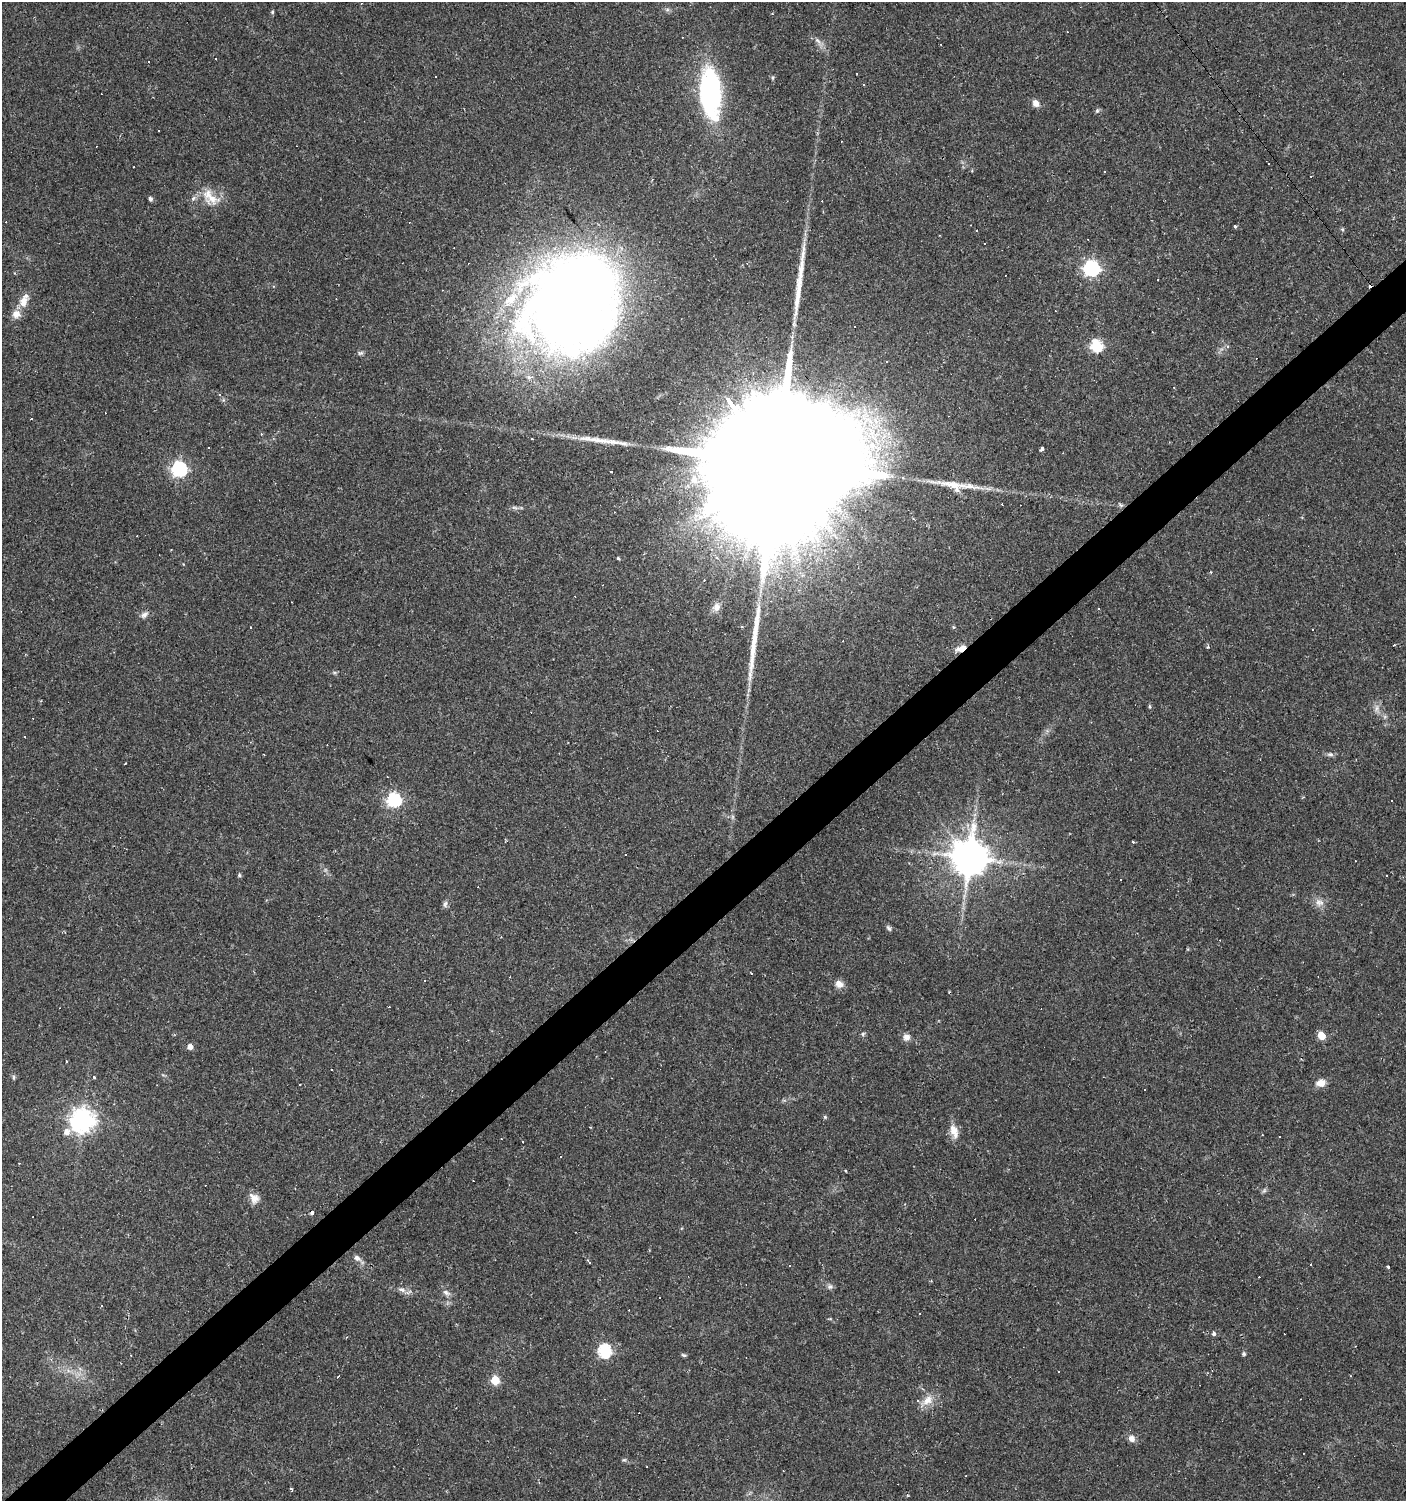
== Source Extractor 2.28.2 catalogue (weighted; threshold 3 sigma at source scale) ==
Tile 7 of 4 x 4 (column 3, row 2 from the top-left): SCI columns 2944-4347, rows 2999-4497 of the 5951 x 5996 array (HDU 1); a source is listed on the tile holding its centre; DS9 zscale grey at full resolution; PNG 1408 x 1503 px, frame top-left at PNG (2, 2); no overlay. Shown black and unused: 3% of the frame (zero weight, under 2 of 3 exposures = <1% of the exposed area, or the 3 px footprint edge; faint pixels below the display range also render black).
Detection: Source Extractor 2.28.2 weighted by HDU 2 'WHT'; one run over the whole footprint, this tile lists its part. Background 0.0314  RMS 0.0036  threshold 0.0161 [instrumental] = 3 sigma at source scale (4.5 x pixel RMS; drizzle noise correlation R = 1.50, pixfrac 1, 0.0396/0.0396 arcsec/px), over >= 5 px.
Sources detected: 194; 2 inside a brighter object's white glare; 85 cosmic-ray / hot-pixel residue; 2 long thin detections or spike segments (spike, bleed or trail) — not listed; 4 inside a brighter listed object's ellipse — not listed separately; the other 101 listed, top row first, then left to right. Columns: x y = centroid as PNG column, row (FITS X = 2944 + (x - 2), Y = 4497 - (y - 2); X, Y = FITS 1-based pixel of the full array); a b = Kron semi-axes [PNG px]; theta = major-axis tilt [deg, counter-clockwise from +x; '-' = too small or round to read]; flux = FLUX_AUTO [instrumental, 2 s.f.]
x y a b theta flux
361 3 3 3 - 0.35
667 9 7 4 0 0.73
272 12 6 4 77 0.54
818 41 13 5 -49 1.6
857 73 2 2 - 0.28
435 77 3 2 - 0.62
773 78 5 3 - 0.47
710 92 45 20 -88 60
1036 103 9 7 -54 2.3
1097 111 7 5 64 0.63
133 167 3 2 - 0.27
1105 172 3 3 - 1.2
150 199 4 4 - 1.1
212 199 25 17 -10 7.9
970 225 2 2 - 0.3
1235 226 3 3 - 1.1
1342 229 5 5 - 0.48
939 235 2 2 - 0.26
1091 268 7 6 - 96
273 286 4 4 - 0.42
24 300 20 10 71 4.5
560 315 105 71 -52 340
854 326 3 3 - 1.3
1096 346 6 6 - 40
1227 347 4 4 - 1.1
360 353 8 5 15 0.79
886 362 3 2 - 0.45
1174 387 3 2 - 0.55
868 420 46 12 -48 18
602 440 39 8 -8 6.8
208 447 3 2 - 0.38
1042 449 3 3 - 12
769 453 102 29 -53 53000
179 469 6 6 - 94
611 471 3 3 - 0.92
952 485 60 11 -12 9.9
514 507 10 4 -2 0.93
618 558 4 3 - 0.53
716 607 11 9 78 2.4
1098 608 3 3 - 0.69
144 615 10 7 38 1.6
757 616 43 8 82 8.8
250 627 2 2 - 0.37
1312 629 3 3 - 0.66
1394 645 3 3 - 0.59
1208 647 4 4 - 0.71
961 648 14 7 19 3.4
334 672 6 4 -18 0.53
1150 706 6 4 -89 0.52
1376 708 12 7 76 1.8
24 737 3 3 - 2.7
264 754 3 2 - 0.26
1330 754 8 6 -7 1
394 800 6 6 - 65
733 817 7 4 90 0.66
625 854 3 3 - 0.42
969 858 11 10 - 1100
239 875 5 4 - 0.67
1387 875 3 2 - 0.38
1319 902 12 10 -8 2.6
445 904 10 5 72 1
889 928 8 6 -41 0.88
751 973 4 3 - 1.1
839 984 11 8 -37 2.6
863 1034 6 5 - 0.63
1321 1036 5 5 - 8.7
906 1037 9 8 - 2.2
190 1047 5 5 - 2.8
67 1061 3 2 - 0.39
332 1069 3 2 - 0.52
13 1077 7 3 -72 0.5
94 1077 3 3 - 0.6
1321 1083 11 8 11 3
300 1084 2 2 - 0.23
1144 1089 3 3 - 0.75
825 1117 5 5 - 0.49
82 1120 9 8 - 330
954 1131 20 10 -72 3.9
501 1139 3 2 - 0.53
1264 1191 8 5 63 0.73
254 1198 14 10 -52 3
312 1212 4 3 - 2
357 1258 10 7 -35 1.8
589 1262 6 3 -58 0.77
1310 1264 3 3 - 0.9
1388 1267 3 3 - 1.1
830 1286 8 7 - 1.1
402 1290 11 6 -21 1.7
446 1292 12 6 -28 1.5
101 1306 3 3 - 0.65
919 1313 3 3 - 0.35
1214 1334 5 5 - 0.83
604 1351 6 6 - 53
1244 1354 5 5 - 0.73
684 1355 7 4 -16 0.57
1059 1372 3 3 - 0.66
338 1376 4 2 - 0.63
495 1380 5 5 - 15
927 1401 20 11 40 4.4
1132 1438 8 8 - 2.1
624 1460 6 3 18 0.47
Overlapping masked pixels (flux is a lower limit): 2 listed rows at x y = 769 453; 961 648